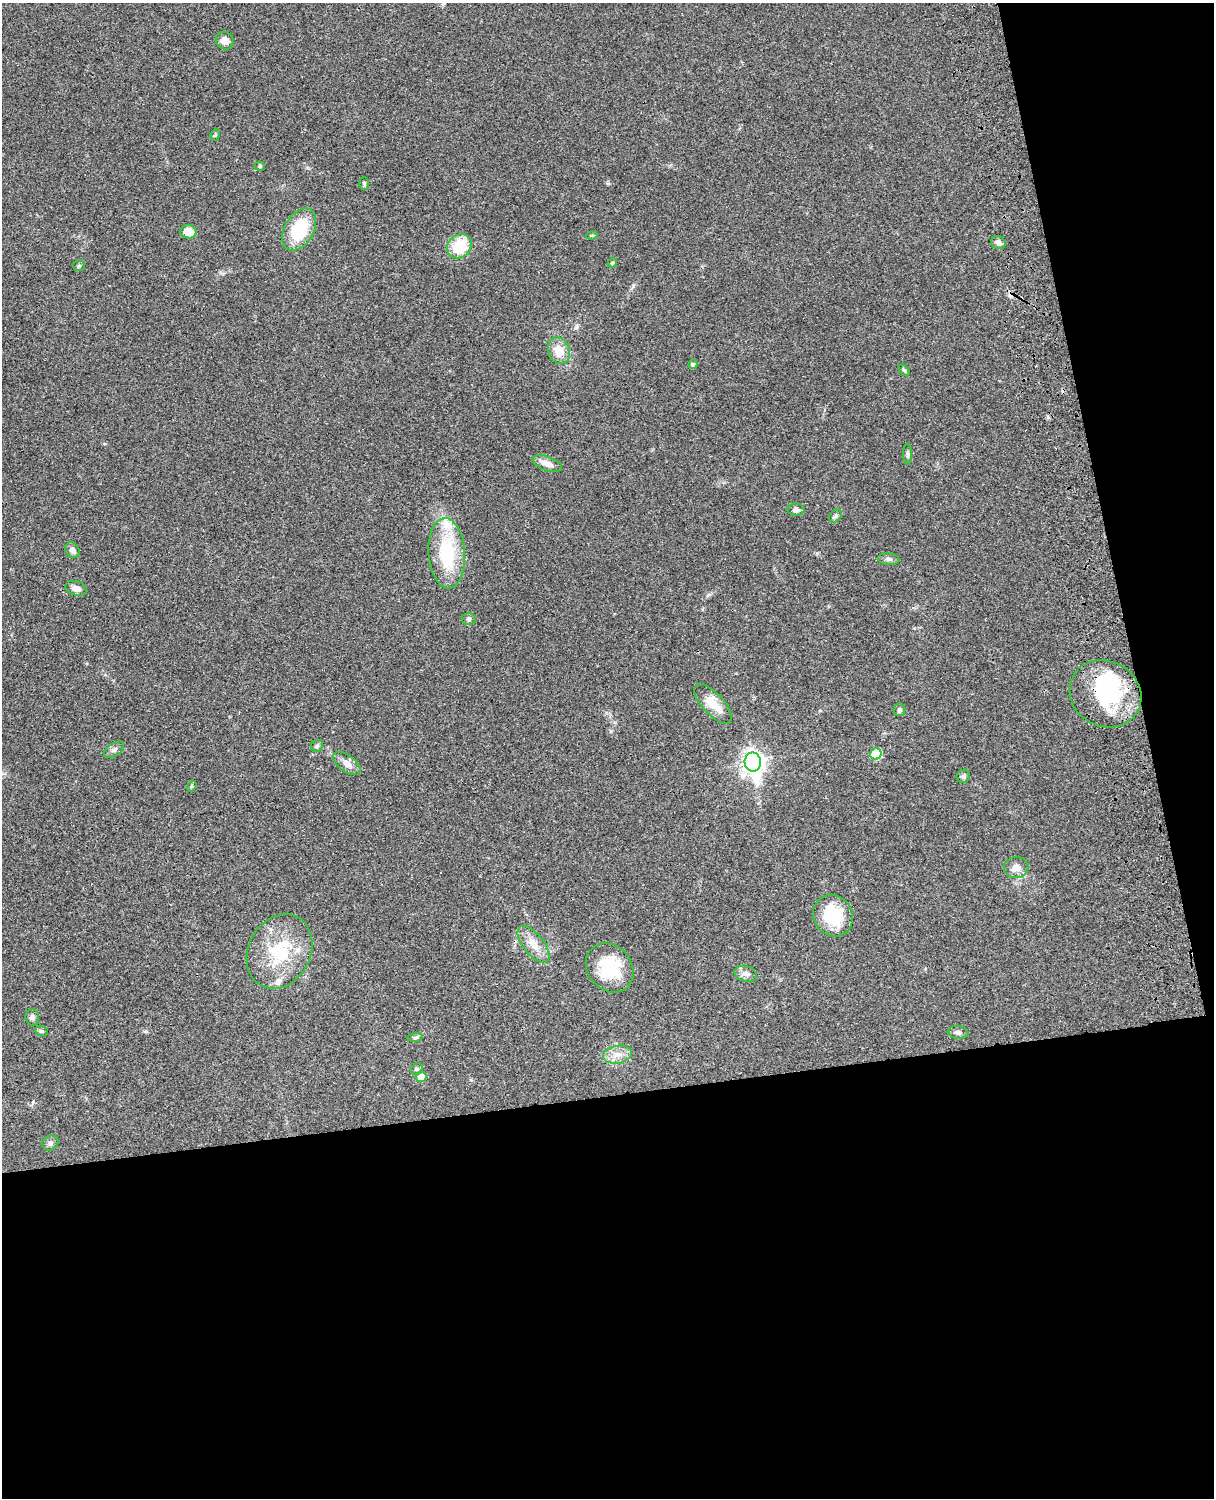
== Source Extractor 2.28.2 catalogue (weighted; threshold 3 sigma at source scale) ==
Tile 12 of 4 x 3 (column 4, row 3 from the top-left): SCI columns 3758-4969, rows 277-1772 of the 5087 x 4926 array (HDU 1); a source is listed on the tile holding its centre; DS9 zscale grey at full resolution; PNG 1216 x 1500 px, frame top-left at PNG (2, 3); each listed source drawn as its Kron ellipse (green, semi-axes under 4 px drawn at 4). Shown black and unused: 33% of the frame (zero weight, under 3 of 4 exposures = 6% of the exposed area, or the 3 px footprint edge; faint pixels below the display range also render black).
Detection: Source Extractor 2.28.2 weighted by HDU 2 'WHT'; one run over the whole footprint, this tile lists its part. Background 0.076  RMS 0.0057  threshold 0.0257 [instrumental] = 3 sigma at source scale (4.5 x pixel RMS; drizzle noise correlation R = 1.50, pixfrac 1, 0.05/0.05 arcsec/px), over >= 5 px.
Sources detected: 52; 1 inside a brighter object's white glare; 1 cosmic-ray / hot-pixel residue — neither listed nor drawn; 3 inside a brighter listed object's ellipse — not listed separately; the other 47 listed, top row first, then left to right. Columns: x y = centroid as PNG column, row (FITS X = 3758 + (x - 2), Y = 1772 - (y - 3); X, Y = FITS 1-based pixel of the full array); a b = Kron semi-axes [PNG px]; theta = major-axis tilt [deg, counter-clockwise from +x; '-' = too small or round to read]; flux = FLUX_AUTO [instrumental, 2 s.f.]
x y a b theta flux
225 41 9 8 - 3.9
215 135 6 4 65 0.82
260 166 5 4 - 0.75
364 184 6 5 - 0.82
299 229 23 14 60 27
188 232 8 7 - 7.5
592 235 6 3 18 0.64
999 243 7 6 - 2.2
459 246 13 11 42 19
612 263 5 4 - 0.88
79 265 6 5 - 0.77
559 350 13 10 -71 9.1
693 364 4 4 - 1
904 370 6 4 -44 0.71
908 454 11 4 -90 1.2
547 464 15 7 -19 4.8
796 510 8 6 -6 1.8
835 516 7 5 48 1.3
72 550 8 6 -51 2.3
447 553 35 18 -86 35
889 559 11 5 -6 1.7
76 588 11 7 -16 3.6
469 619 7 6 - 1.2
1105 694 37 32 -29 48
713 704 25 10 -47 9.6
899 710 6 6 - 1.3
317 746 6 5 - 1
114 750 11 6 34 2
876 754 6 5 - 30
753 762 9 8 - 400
347 763 16 8 -38 4.6
963 776 7 6 - 1.4
192 786 6 4 48 0.73
1016 867 12 10 9 4.5
833 916 21 19 -55 25
534 944 22 10 -51 7.6
279 951 39 31 62 35
610 968 26 22 -51 27
746 974 11 7 -17 2.6
32 1017 8 6 -82 1.8
42 1031 6 5 - 1.2
958 1032 10 6 -7 2.1
415 1037 7 4 8 0.93
617 1055 14 9 10 5.3
417 1069 6 5 - 0.93
421 1077 5 5 - 7.6
50 1143 8 7 - 1.6
Overlapping masked pixels (flux is a lower limit): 1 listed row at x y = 1105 694